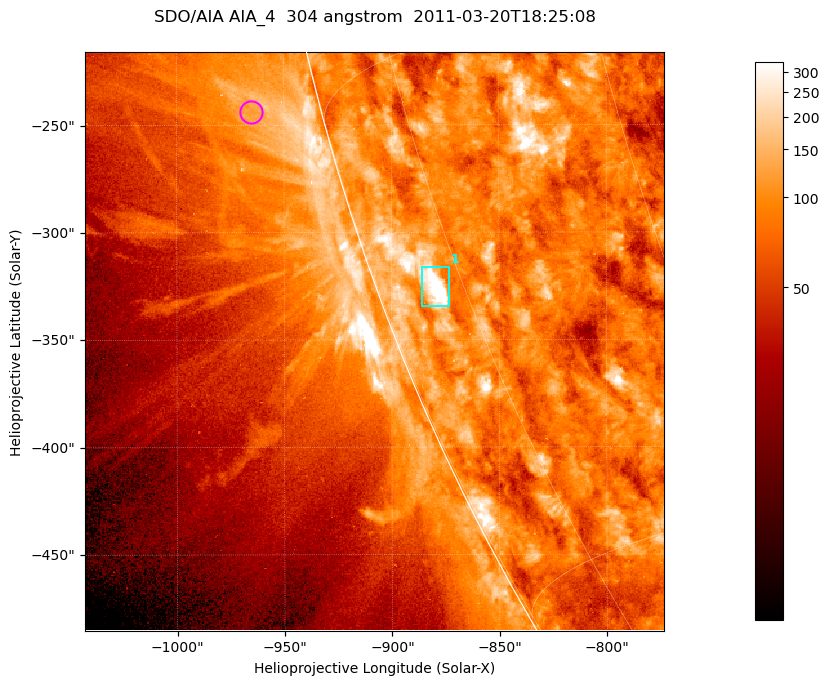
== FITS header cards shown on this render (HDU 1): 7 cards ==
TELESCOP= 'SDO/AIA '           / For AIA: SDO/AIA
INSTRUME= 'AIA_4   '           / For AIA: AIA_ATA1, AIA_ATA2, AIA_ATA3 or AIA_AT
WAVELNTH=                  304 / [angstrom] Wavelength
WAVEUNIT= 'angstrom'           / Wavelength unit: angstrom
DATE-OBS= '2011-03-20T18:25:08.124' / [ISO] Date when observation started; ISO 8
CTYPE1  = 'HPLN-TAN'           / CTYPE1; Typically HPLN
CTYPE2  = 'HPLT-TAN'           / CTYPE2; Typically HPLT

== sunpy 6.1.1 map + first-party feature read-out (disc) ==
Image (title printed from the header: SDO/AIA AIA_4  304 angstrom  2011-03-20T18:25:08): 449 x 449 px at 0.6 arcsec/px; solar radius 964 arcsec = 1606 px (partial field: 1.1% of the solar disc is inside the frame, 45% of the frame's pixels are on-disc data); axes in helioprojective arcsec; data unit not stated in the header (colour bar unlabelled)
Orientation: roll -0.132 deg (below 1 deg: not rotated)
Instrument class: DISC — disc imager (sunpy class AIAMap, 304 A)
Bright regions (active regions / flare kernels): reference = the on-disc median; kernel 5 px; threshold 5 sigma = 150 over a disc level ~87.1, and >= 1.15x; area >= 201 px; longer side >= 5 px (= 3 arcsec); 1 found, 1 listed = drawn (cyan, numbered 1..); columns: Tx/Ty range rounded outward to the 2 arcsec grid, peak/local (2 s.f.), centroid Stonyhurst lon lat
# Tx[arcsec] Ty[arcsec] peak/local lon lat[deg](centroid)
1 -886..-872 -334..-316 8.1 -78 -21
Off-limb structures (1.02-1.3 R_sun): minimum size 100 px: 11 found; the strongest spans PA ~105 deg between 1.02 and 1.05 R_sun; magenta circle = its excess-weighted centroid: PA ~105 deg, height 1.03 R_sun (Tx ~-966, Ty ~-244 arcsec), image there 1.5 x the reference